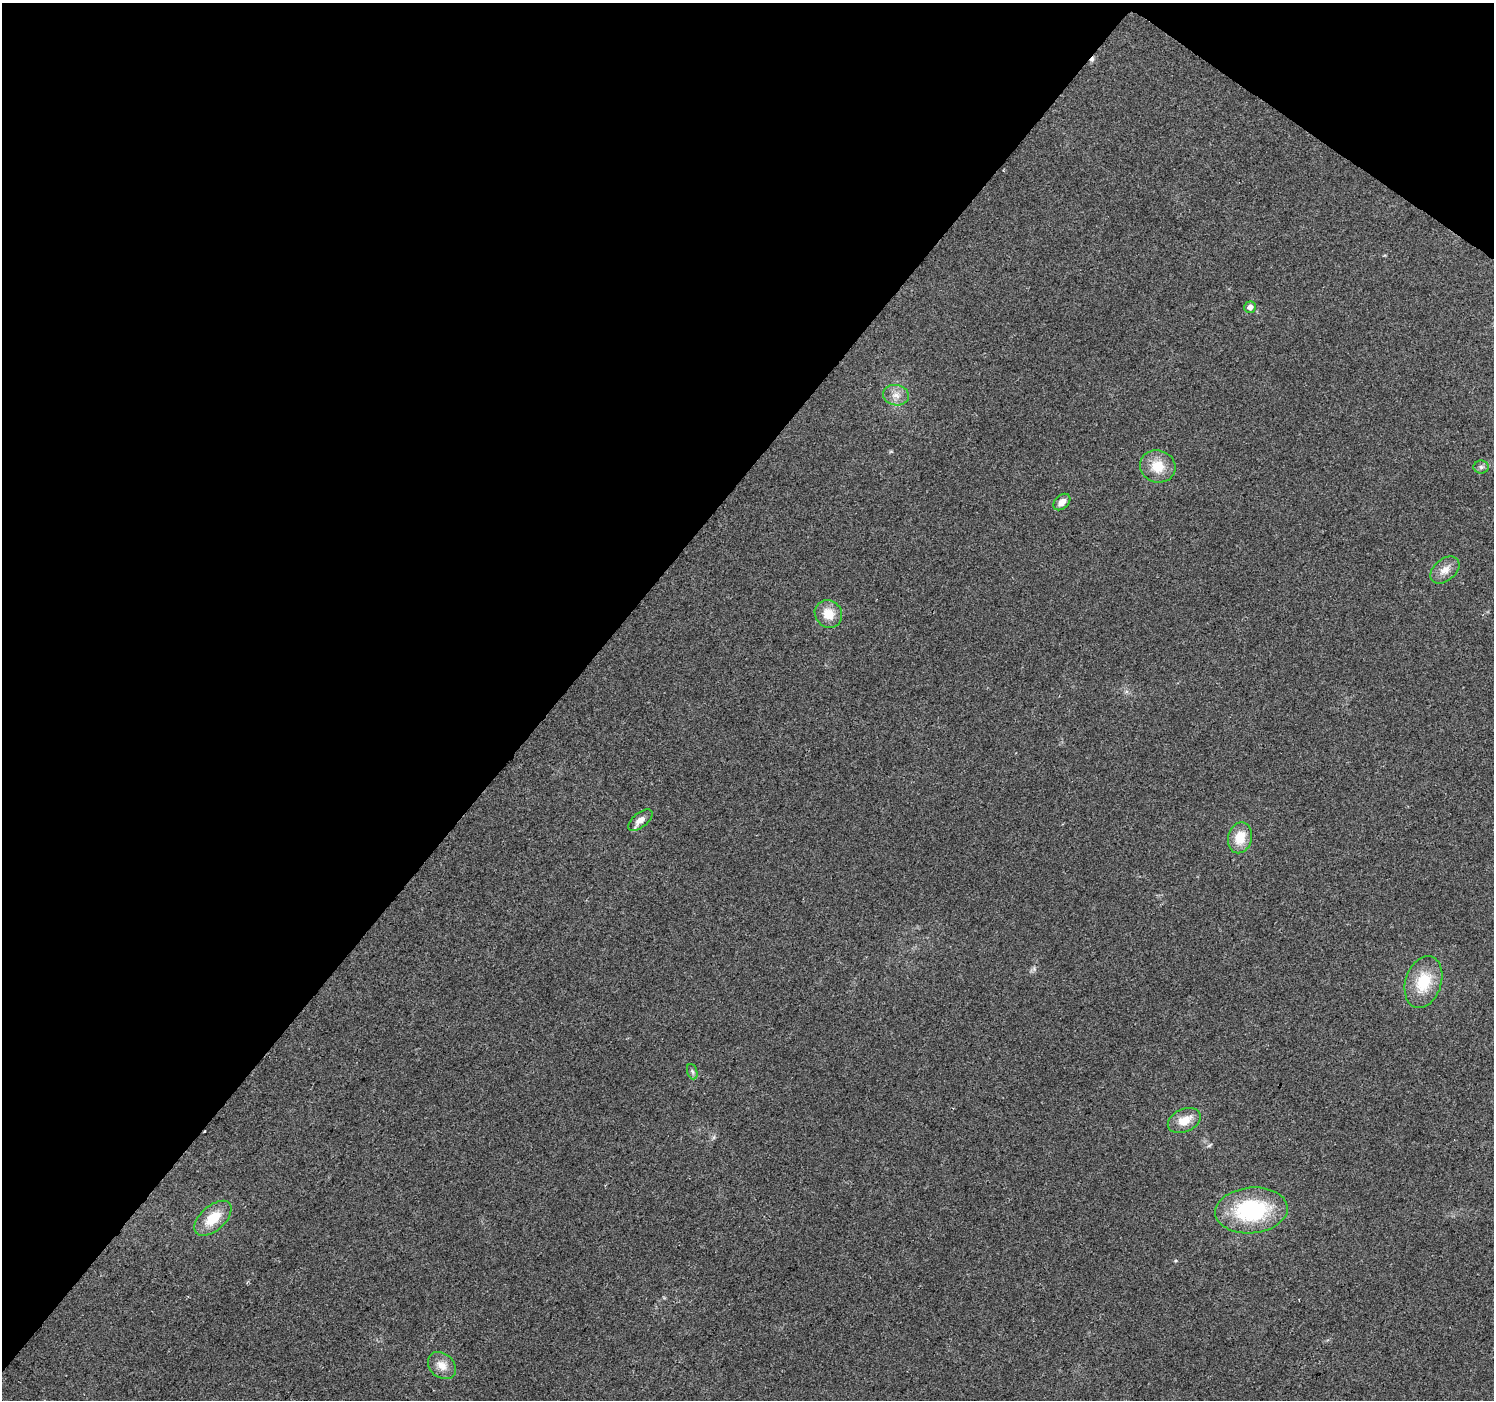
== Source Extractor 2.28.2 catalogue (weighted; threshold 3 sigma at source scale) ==
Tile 2 of 4 x 4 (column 2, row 1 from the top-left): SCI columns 1493-2984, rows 4370-5767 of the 5973 x 6011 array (HDU 1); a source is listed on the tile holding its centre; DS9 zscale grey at full resolution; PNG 1496 x 1402 px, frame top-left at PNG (2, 3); each listed source drawn as its Kron ellipse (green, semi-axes under 4 px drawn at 4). Shown black and unused: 40% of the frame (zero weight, under 2 of 3 exposures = <1% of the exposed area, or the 3 px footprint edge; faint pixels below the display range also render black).
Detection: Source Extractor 2.28.2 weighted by HDU 2 'WHT'; one run over the whole footprint, this tile lists its part. Background 0.0862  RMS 0.0092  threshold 0.0414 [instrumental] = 3 sigma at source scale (4.5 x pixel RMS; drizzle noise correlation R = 1.50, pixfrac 1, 0.0396/0.0396 arcsec/px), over >= 5 px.
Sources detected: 16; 1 cosmic-ray / hot-pixel residue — neither listed nor drawn; the other 15 listed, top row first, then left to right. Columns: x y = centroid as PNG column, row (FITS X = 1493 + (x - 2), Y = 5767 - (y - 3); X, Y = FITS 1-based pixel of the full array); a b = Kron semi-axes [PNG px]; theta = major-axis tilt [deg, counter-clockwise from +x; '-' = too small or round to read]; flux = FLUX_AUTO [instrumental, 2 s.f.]
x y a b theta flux
1250 307 6 5 - 5.6
896 395 13 10 -11 8
1158 466 18 16 -15 20
1481 467 8 6 0 2.7
1062 502 10 6 42 6.7
1445 570 16 11 40 9.6
828 614 14 13 - 16
640 820 14 7 39 7.4
1240 838 15 12 76 19
1423 982 26 18 71 33
692 1072 8 5 -70 2.1
1184 1121 17 11 25 15
1251 1210 36 23 5 90
213 1218 22 12 42 23
442 1366 15 12 -43 10